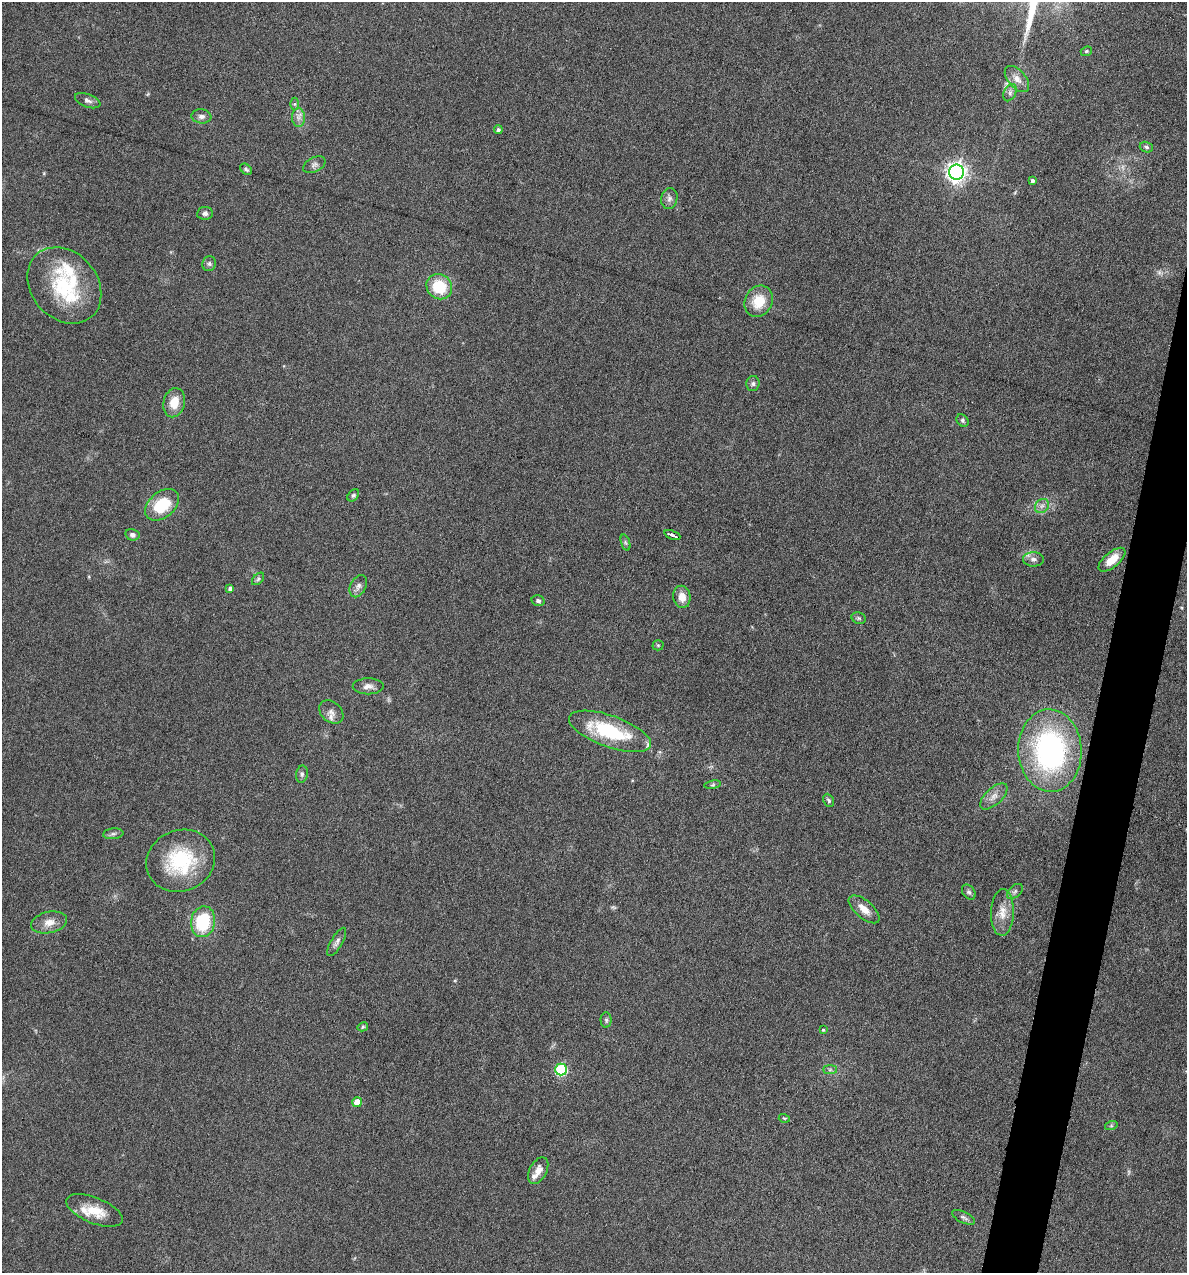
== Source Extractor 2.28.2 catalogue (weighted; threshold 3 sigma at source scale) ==
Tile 10 of 4 x 4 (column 2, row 3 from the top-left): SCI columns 1307-2491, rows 1272-2542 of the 5105 x 5085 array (HDU 1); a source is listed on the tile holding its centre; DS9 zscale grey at full resolution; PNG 1189 x 1275 px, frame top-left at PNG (2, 2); each listed source drawn as its Kron ellipse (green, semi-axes under 4 px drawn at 4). Shown black and unused: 3% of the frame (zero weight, under 4 of 8 exposures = <1% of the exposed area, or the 3 px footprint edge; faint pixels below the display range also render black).
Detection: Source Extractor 2.28.2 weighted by HDU 2 'WHT'; one run over the whole footprint, this tile lists its part. Background 0.189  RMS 0.0062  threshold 0.0253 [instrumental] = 3 sigma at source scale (4.09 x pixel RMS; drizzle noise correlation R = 1.36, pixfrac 0.8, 0.05/0.05 arcsec/px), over >= 5 px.
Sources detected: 73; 3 too faint to see at this stretch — neither listed nor drawn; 5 inside a brighter listed object's ellipse — not listed separately; the other 65 listed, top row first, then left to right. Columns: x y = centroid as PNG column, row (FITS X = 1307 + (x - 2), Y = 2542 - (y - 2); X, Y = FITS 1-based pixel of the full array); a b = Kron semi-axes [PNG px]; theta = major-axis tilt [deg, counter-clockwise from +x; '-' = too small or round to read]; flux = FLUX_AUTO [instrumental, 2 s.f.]
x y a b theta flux
1086 51 6 4 22 0.78
1017 79 15 8 -49 4.5
1010 93 9 6 64 1.7
88 101 13 6 -21 2.3
295 104 6 4 -90 1.1
201 116 10 7 -7 2.4
298 118 9 6 -90 2.6
498 130 4 4 - 1.4
1146 147 7 5 -18 1.2
314 165 12 7 27 2.4
246 169 6 4 -39 1.2
956 172 7 7 - 330
1032 181 4 4 - 1.3
669 198 10 8 79 2.8
205 213 8 6 8 2
209 264 7 7 - 1.5
64 285 42 33 -49 43
439 287 13 12 - 21
759 301 16 13 62 14
753 384 7 6 - 1.7
174 403 15 10 75 9.2
962 420 7 5 -49 1.2
353 495 7 5 48 1
162 505 19 13 40 24
1042 506 8 6 44 2.2
132 535 7 5 -14 2.1
672 535 8 3 -22 3
625 542 8 3 -71 1
1033 559 10 7 -2 2.8
1112 560 16 7 39 9.3
258 579 7 4 46 1.1
358 586 12 7 63 2.7
230 588 4 4 - 1.8
682 597 11 8 -82 5.8
538 601 6 5 - 1.4
859 618 7 5 -21 1.2
658 645 5 5 - 0.74
368 686 15 8 0 3.4
331 712 13 10 -42 3.6
610 731 43 15 -20 40
1050 751 41 31 -88 130
302 774 8 5 81 1.5
713 785 8 4 9 0.94
994 796 17 8 43 4.4
829 800 7 5 -64 1.1
113 834 10 5 7 1.7
181 861 35 30 24 41
1015 891 9 5 42 1.5
969 892 8 6 -51 1.5
864 909 19 9 -41 6.1
1002 912 23 11 88 7.9
49 922 18 10 12 6.2
203 922 15 12 80 31
337 942 16 6 60 2.4
606 1020 7 5 -89 1.2
363 1027 5 4 - 0.74
823 1030 3 3 - 0.65
561 1069 6 6 - 56
830 1070 7 4 0 1.3
357 1102 5 5 - 9
784 1118 5 3 - 0.59
1111 1126 6 4 19 0.85
538 1171 14 8 62 5
94 1210 30 13 -22 12
963 1217 12 5 -25 1.8